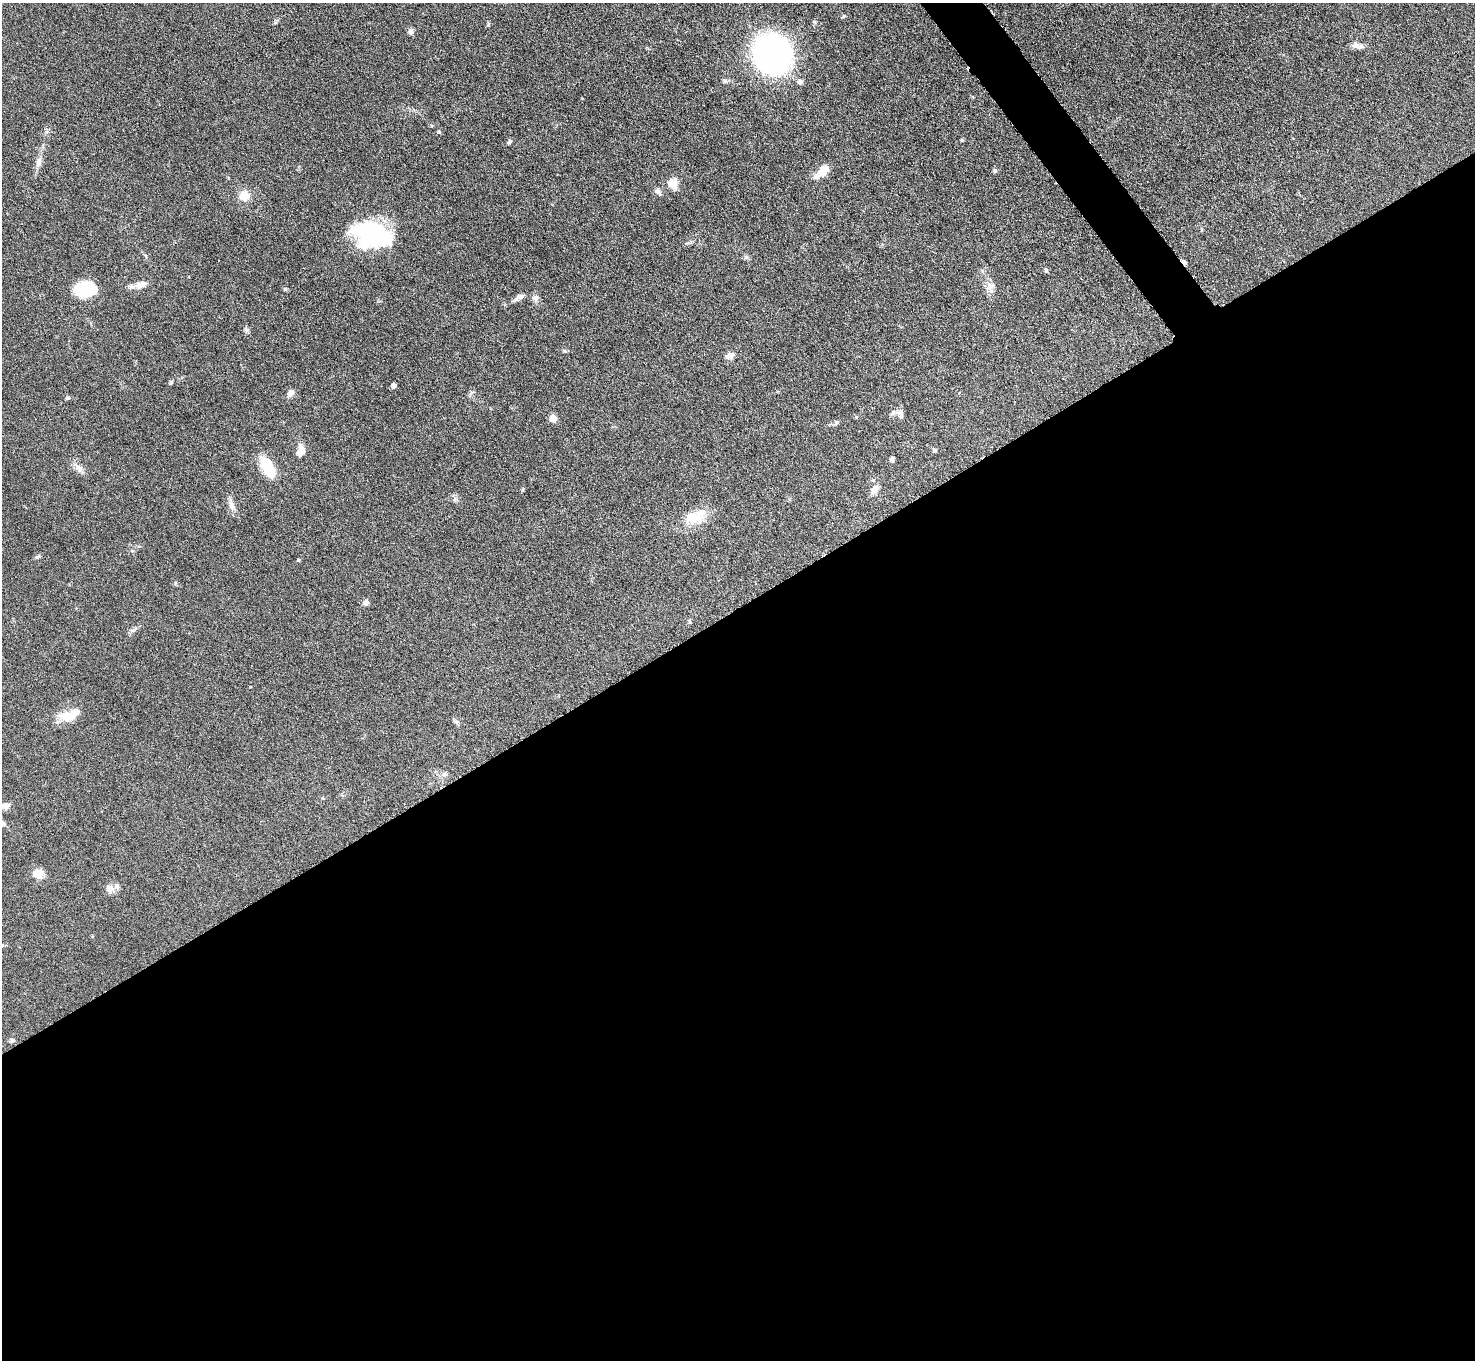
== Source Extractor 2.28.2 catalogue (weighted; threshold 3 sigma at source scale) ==
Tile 15 of 4 x 4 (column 3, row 4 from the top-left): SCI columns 2947-4419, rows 298-1655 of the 5893 x 5887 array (HDU 1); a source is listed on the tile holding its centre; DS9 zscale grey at full resolution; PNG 1477 x 1362 px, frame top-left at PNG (2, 3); no overlay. Shown black and unused: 57% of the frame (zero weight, under 3 of 6 exposures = <1% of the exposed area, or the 3 px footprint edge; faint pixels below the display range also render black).
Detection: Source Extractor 2.28.2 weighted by HDU 2 'WHT'; one run over the whole footprint, this tile lists its part. Background 0.0847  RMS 0.0043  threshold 0.0176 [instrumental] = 3 sigma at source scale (4.09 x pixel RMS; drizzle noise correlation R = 1.36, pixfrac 0.8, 0.05/0.05 arcsec/px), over >= 5 px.
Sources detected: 56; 1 inside a brighter object's white glare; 1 cosmic-ray / hot-pixel residue — not listed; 2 inside a brighter listed object's ellipse — not listed separately; the other 52 listed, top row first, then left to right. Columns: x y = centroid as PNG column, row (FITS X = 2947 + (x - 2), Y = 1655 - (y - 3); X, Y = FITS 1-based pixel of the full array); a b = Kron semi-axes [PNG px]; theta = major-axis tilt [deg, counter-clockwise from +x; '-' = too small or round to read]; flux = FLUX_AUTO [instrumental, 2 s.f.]
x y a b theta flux
843 16 7 4 53 0.54
410 32 7 6 - 1.5
1357 45 15 7 -21 2.4
772 54 26 23 -60 160
800 82 6 6 - 1.5
439 132 6 4 1 0.55
962 140 5 4 - 0.44
509 142 7 5 53 0.72
38 162 15 7 76 2.5
995 171 7 5 -89 0.66
822 172 23 9 45 5.8
672 183 12 11 - 4.9
658 192 10 7 -39 1.4
244 195 11 11 - 5.7
373 235 33 22 -14 61
746 257 7 6 - 0.85
1046 270 5 4 - 0.71
141 285 20 8 17 3.2
990 287 14 11 78 3.1
85 289 18 12 4 25
285 289 5 3 - 0.38
519 297 15 6 31 1.9
535 298 9 8 - 1.7
246 329 7 6 - 0.95
730 355 8 6 23 2.8
171 382 6 4 58 0.64
394 385 5 5 - 1.2
290 393 10 6 58 2.1
67 398 7 5 14 0.63
900 414 13 9 -66 1.9
553 418 5 5 - 8.4
836 422 6 5 - 0.79
301 451 14 9 74 3.6
935 451 5 5 - 0.92
892 459 6 5 - 0.99
267 467 25 12 -64 13
80 470 11 7 88 1.8
523 489 5 4 - 0.45
875 489 10 7 53 3.2
455 499 7 4 72 0.8
231 504 18 7 -67 2.6
692 517 30 16 2 9
38 557 8 4 18 0.7
298 560 4 4 - 0.48
365 603 8 7 - 1.4
67 716 23 12 -4 7
456 721 9 3 -21 0.7
444 774 8 6 0 1.1
5 806 10 7 -8 2.2
38 873 13 11 -3 4.1
109 889 12 11 - 2.8
12 1040 7 5 13 0.85
Isophote crosses this tile's border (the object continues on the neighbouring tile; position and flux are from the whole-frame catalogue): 2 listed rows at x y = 772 54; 5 806
Unlisted compact peaks at least as high as the median listed source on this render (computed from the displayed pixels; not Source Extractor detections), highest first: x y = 488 25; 564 351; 132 630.